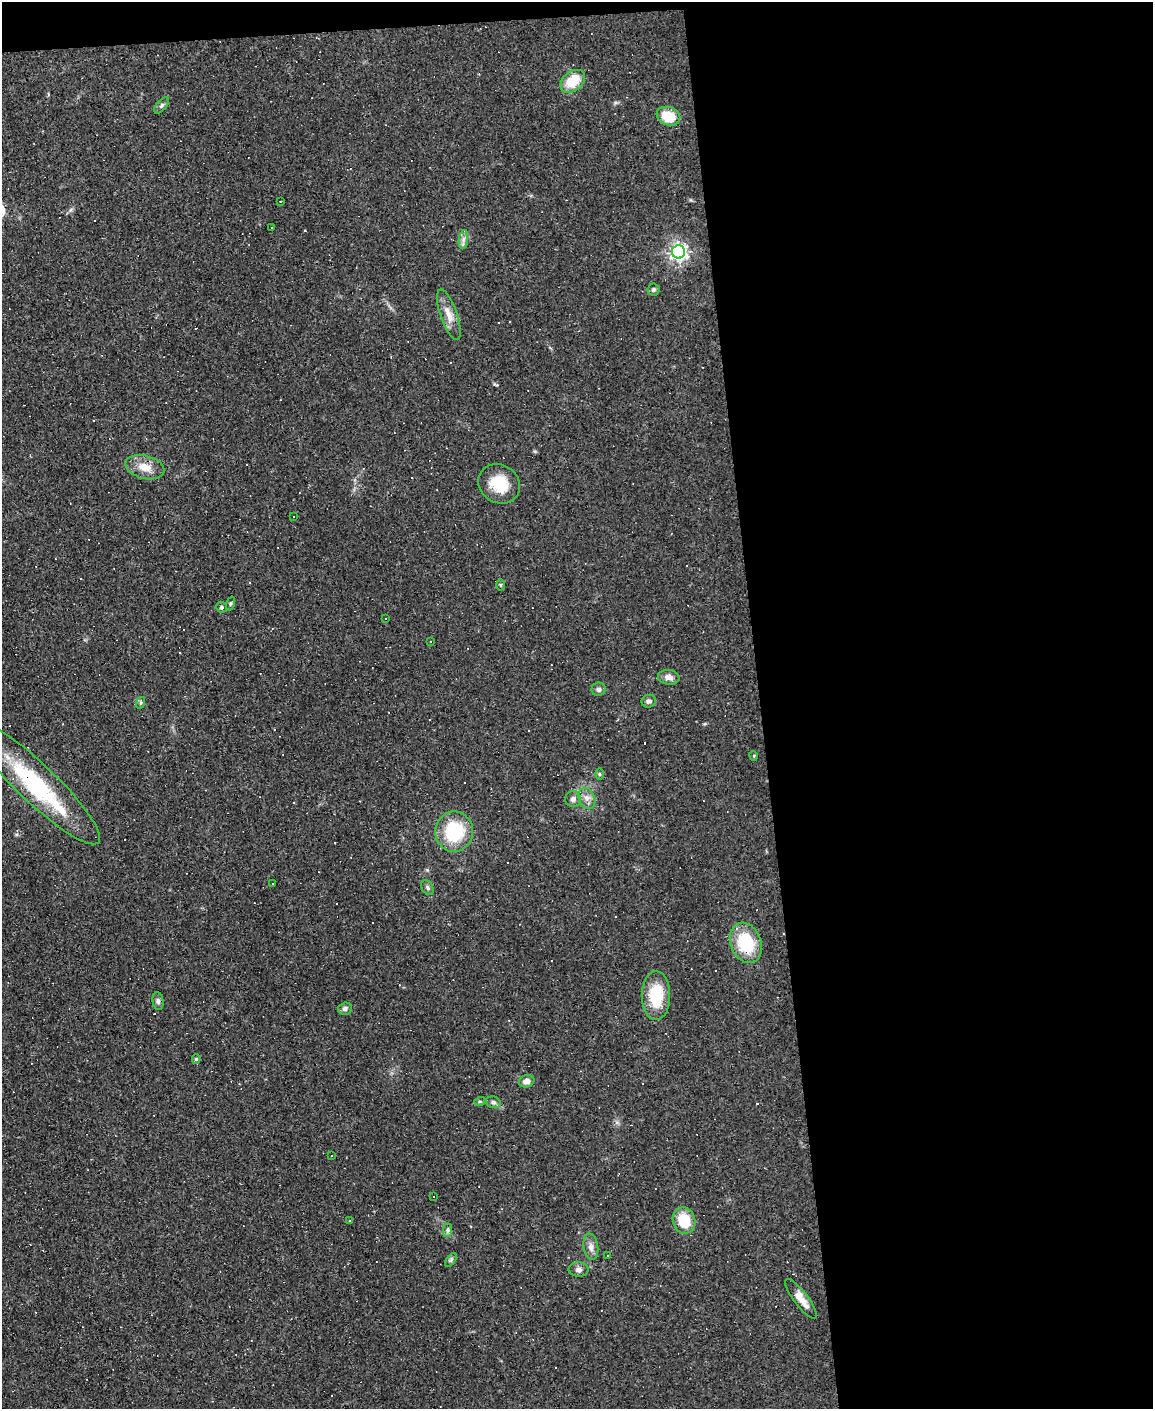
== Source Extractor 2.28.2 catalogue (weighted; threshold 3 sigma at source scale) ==
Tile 4 of 4 x 3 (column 4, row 1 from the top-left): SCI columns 3453-4603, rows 3049-4455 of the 4603 x 4581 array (HDU 1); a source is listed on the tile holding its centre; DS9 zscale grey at full resolution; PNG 1155 x 1411 px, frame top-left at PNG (2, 2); each listed source drawn as its Kron ellipse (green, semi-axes under 4 px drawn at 4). Shown black and unused: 35% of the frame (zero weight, under 3 of 4 exposures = <1% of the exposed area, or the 3 px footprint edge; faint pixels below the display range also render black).
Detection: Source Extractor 2.28.2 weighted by HDU 2 'WHT'; one run over the whole footprint, this tile lists its part. Background 0.0782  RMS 0.0055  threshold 0.0248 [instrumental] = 3 sigma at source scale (4.5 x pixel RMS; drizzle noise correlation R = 1.50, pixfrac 1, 0.05/0.05 arcsec/px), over >= 5 px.
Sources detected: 87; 38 cosmic-ray / hot-pixel residue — neither listed nor drawn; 2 inside a brighter listed object's ellipse — not listed separately; the other 47 listed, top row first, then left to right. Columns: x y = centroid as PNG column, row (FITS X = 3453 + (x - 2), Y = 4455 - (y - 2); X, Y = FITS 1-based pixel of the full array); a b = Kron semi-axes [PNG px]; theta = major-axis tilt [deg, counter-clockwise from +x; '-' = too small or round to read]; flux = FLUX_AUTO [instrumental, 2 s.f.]
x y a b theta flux
573 81 14 9 38 14
161 105 10 5 49 1.4
668 116 12 9 -20 14
280 201 2 2 - 0.48
271 228 2 2 - 0.43
463 239 9 4 81 2
678 252 6 6 - 200
654 289 6 6 - 1
449 315 26 8 -71 6.6
145 467 20 11 -15 7.8
499 484 22 19 -34 16
294 517 3 3 - 3.7
501 585 5 3 - 0.6
230 604 7 3 71 0.76
221 607 5 5 - 1.2
385 618 2 2 - 0.58
430 641 3 2 - 0.37
669 677 11 7 -7 3.5
599 689 7 7 - 1.4
649 701 7 6 - 1.6
140 703 6 4 71 0.79
754 756 5 3 - 0.48
599 774 6 4 -90 0.69
36 783 87 19 -44 57
587 798 11 8 -65 3.4
573 799 8 7 - 2.1
454 832 20 19 - 30
273 884 3 2 - 0.55
427 887 8 5 -60 1.3
746 943 21 15 -69 26
656 996 24 14 89 22
158 1001 9 5 -82 1.5
345 1009 7 6 - 1.5
196 1059 5 4 - 0.88
527 1081 8 6 18 3.2
480 1101 5 3 - 0.67
493 1102 7 5 -15 1.4
331 1156 3 3 - 1.6
433 1196 2 2 - 0.61
349 1220 3 2 - 0.95
684 1221 13 11 -73 16
447 1230 7 4 90 1.2
591 1247 13 7 -81 3.1
607 1255 2 2 - 0.34
451 1260 8 4 54 1
579 1269 10 7 -2 2.1
801 1299 24 7 -52 5.9
Overlapping masked pixels (flux is a lower limit): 1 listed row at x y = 36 783